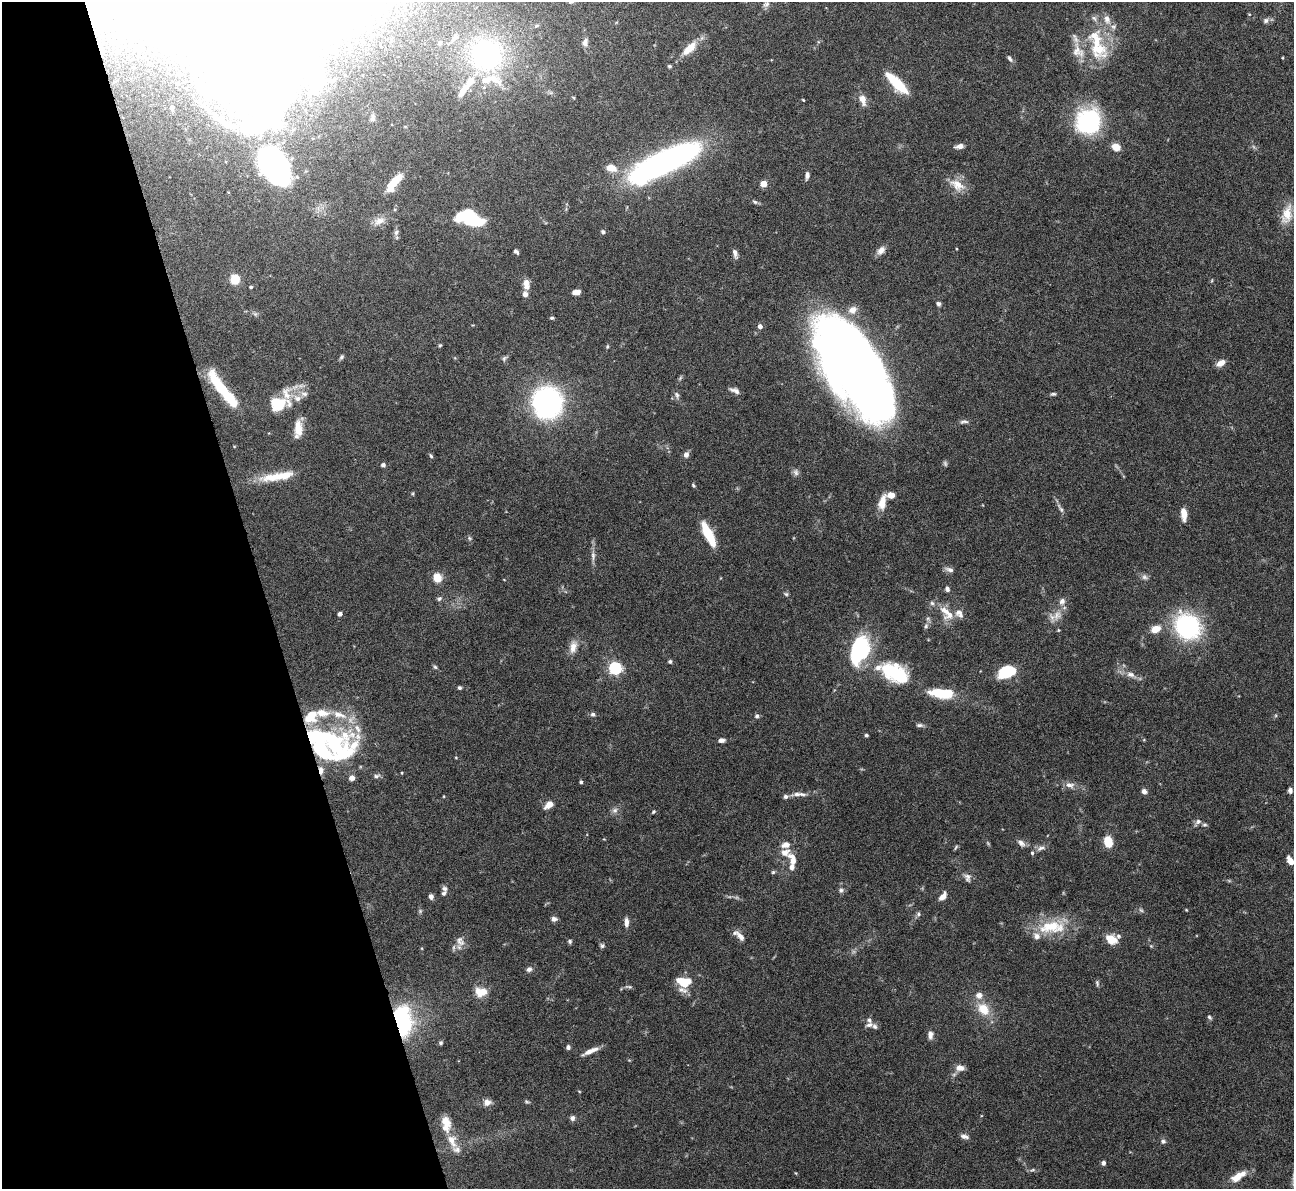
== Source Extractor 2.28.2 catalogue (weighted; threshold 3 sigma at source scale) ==
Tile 5 of 4 x 4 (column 1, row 2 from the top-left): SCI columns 3-1294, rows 2637-3823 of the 5172 x 5153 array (HDU 1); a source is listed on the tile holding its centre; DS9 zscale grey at full resolution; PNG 1296 x 1191 px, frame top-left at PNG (2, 2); no overlay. Shown black and unused: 20% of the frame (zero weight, under 4 of 8 exposures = <1% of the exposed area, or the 3 px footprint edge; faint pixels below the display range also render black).
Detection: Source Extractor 2.28.2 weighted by HDU 2 'WHT'; one run over the whole footprint, this tile lists its part. Background 0.0647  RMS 0.0025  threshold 0.0101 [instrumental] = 3 sigma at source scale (4.09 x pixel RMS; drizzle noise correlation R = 1.36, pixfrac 0.8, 0.05/0.05 arcsec/px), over >= 5 px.
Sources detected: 217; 3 too faint to see at this stretch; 9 inside a brighter object's white glare — not listed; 41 inside a brighter listed object's ellipse — not listed separately; the other 164 listed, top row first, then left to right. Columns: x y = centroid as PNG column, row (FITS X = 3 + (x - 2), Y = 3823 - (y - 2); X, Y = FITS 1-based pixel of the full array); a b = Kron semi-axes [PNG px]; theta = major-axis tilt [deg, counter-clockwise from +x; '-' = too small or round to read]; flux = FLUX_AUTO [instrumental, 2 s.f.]
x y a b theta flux
571 2 6 3 17 0.29
766 4 10 6 15 0.75
1249 14 5 3 - 0.17
1107 19 13 8 -76 1.8
1266 21 8 7 - 0.71
585 42 10 7 80 0.99
440 43 7 6 - 0.55
689 48 16 7 44 4.4
1098 48 32 25 -49 11
487 55 46 46 - 38
1010 59 9 5 -56 0.61
669 66 5 4 - 0.35
897 83 26 8 -45 9.8
258 85 92 50 -55 160
863 99 12 7 -71 2.1
803 100 4 3 - 0.19
219 118 14 8 -16 1.6
373 118 10 7 79 0.77
1088 121 31 28 64 21
960 146 9 5 11 1.3
1116 147 9 7 -25 2.5
664 162 67 18 26 92
272 165 38 26 -48 69
611 168 13 8 -15 2.7
807 175 9 5 82 0.83
395 181 22 8 44 4.5
763 184 4 4 - 5
957 185 23 14 -32 3.3
755 202 8 5 -30 0.48
1287 214 27 12 76 3.9
470 218 21 10 -20 25
379 221 17 9 26 1.9
396 232 7 6 - 0.67
603 232 5 4 - 0.47
881 250 12 8 50 1.4
516 251 6 4 -47 0.54
735 253 11 5 -75 0.94
235 280 5 5 - 15
526 284 13 7 -84 1.8
251 287 4 3 - 0.36
576 292 7 4 8 1.8
938 304 5 5 - 0.63
552 318 5 3 - 0.36
760 326 5 4 - 1.1
440 345 4 4 - 0.28
607 346 6 4 71 0.28
341 357 7 4 53 0.44
504 358 9 5 53 0.5
1221 363 10 6 30 1.8
854 368 89 40 -58 310
680 378 7 4 71 0.33
220 386 40 9 -55 12
735 390 11 5 -22 0.95
304 394 10 6 -7 0.95
1053 394 7 4 0 0.4
677 395 9 6 -63 0.68
547 403 24 22 -77 54
279 404 20 14 9 7.5
964 422 12 4 6 0.63
298 429 20 9 -87 3.2
686 454 6 5 - 1.1
431 456 6 4 -59 0.32
383 465 4 4 - 0.8
270 477 31 12 9 5.3
693 486 5 4 - 0.3
413 494 5 3 - 0.23
882 502 20 9 77 2.9
1061 509 11 5 -58 0.67
1184 514 16 6 -85 2.2
708 534 25 7 -64 9.2
469 538 6 5 - 0.37
593 556 13 6 -86 1
950 569 11 6 -16 0.91
437 577 5 5 - 12
1145 577 9 7 -21 0.78
504 580 3 2 - 0.14
947 589 7 5 -68 0.65
786 594 6 5 - 0.4
439 599 7 5 54 0.48
947 613 25 12 -48 3.8
340 614 4 4 - 0.83
1057 615 16 12 59 2.4
926 626 8 6 74 0.69
1187 626 32 27 -47 24
1156 629 12 8 27 2.7
1058 630 4 3 - 0.24
573 647 18 9 76 2.1
859 649 29 16 71 24
670 661 5 5 - 0.44
435 667 5 5 - 0.35
615 668 5 5 - 38
893 672 31 20 -13 14
1007 672 17 11 17 9.2
1130 674 12 7 -14 1.4
459 688 5 4 - 0.42
942 693 22 8 -4 11
593 714 6 5 - 0.59
757 716 5 5 - 0.53
310 717 17 13 49 5.5
919 725 10 5 0 0.58
866 735 4 3 - 0.45
721 740 6 4 7 1
333 743 46 32 27 28
376 776 9 5 13 0.6
352 778 6 6 - 1.2
581 782 4 3 - 0.37
1069 785 13 7 -11 1.4
1290 790 7 5 -90 0.7
1144 791 6 5 - 1.1
797 794 15 7 6 1.4
549 805 10 6 37 2.1
615 810 8 7 - 0.87
653 812 5 4 - 0.3
1198 822 8 7 - 0.77
1108 841 9 6 -76 6
1021 843 11 7 -42 0.97
956 847 8 3 55 0.32
1041 848 12 6 17 0.98
785 852 13 11 -7 2.3
1290 861 9 6 -60 2.1
792 867 5 5 - 1.2
773 872 5 5 - 0.33
967 877 12 8 -69 1
445 888 8 6 -54 0.73
841 890 7 6 - 0.57
943 896 9 5 49 1.9
431 897 6 5 - 0.85
1141 910 6 5 - 0.42
1186 910 4 3 - 0.18
918 914 6 6 - 0.52
554 919 7 6 - 0.8
626 922 10 5 89 1.3
1052 927 42 18 6 9.3
740 936 16 7 -49 1.5
1118 936 6 5 - 0.45
1111 939 9 7 -32 4.8
460 941 15 10 -63 1.7
570 941 6 5 - 0.41
602 946 6 5 - 0.49
529 969 7 6 - 0.75
684 982 14 9 -8 6.6
1097 983 9 5 -77 0.44
629 987 10 4 -9 0.46
481 992 15 11 -5 3.3
983 1009 17 13 -49 4.6
1209 1017 6 4 -49 0.4
402 1021 31 17 -88 29
869 1025 11 7 29 0.89
930 1035 11 7 89 1.1
441 1043 5 5 - 0.41
568 1047 5 5 - 0.6
591 1051 19 5 23 1.9
960 1068 9 6 -4 1.8
579 1091 5 3 - 0.18
527 1101 8 4 -15 0.34
487 1102 9 8 - 1.2
572 1118 6 6 - 0.77
446 1122 15 10 -49 2.7
964 1136 11 6 -18 0.9
452 1141 20 11 -67 3.1
1163 1141 7 6 - 0.58
1103 1163 4 4 - 0.77
1032 1170 9 4 21 0.45
1238 1177 17 7 33 3.8
Overlapping masked pixels (flux is a lower limit): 2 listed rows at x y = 310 717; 402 1021
Isophote crosses this tile's border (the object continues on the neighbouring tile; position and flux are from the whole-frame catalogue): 2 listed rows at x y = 571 2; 258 85